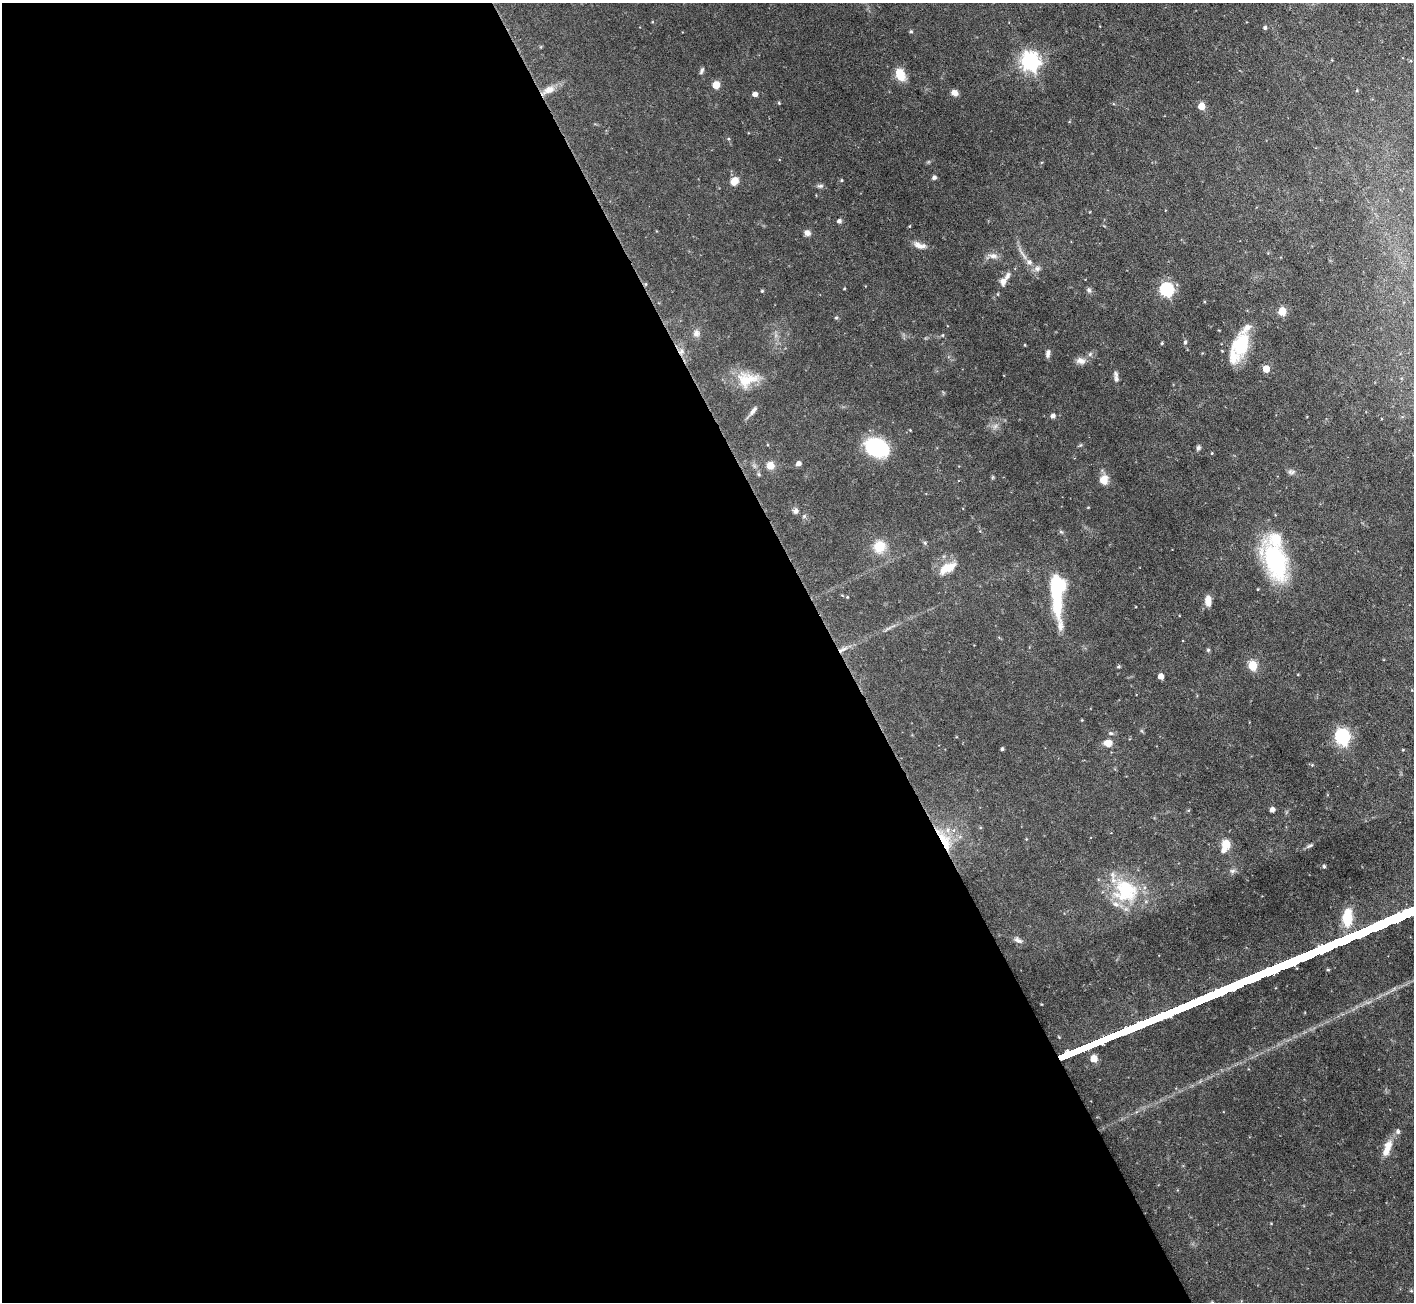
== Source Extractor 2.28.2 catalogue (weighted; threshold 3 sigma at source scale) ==
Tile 9 of 4 x 4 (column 1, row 3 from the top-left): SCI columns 1-1412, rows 1585-2884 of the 5647 x 5633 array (HDU 1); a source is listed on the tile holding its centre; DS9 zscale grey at full resolution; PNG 1416 x 1304 px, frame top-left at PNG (2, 3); no overlay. Shown black and unused: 59% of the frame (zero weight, under 3 of 6 exposures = <1% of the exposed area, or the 3 px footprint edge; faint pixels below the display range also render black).
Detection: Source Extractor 2.28.2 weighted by HDU 2 'WHT'; one run over the whole footprint, this tile lists its part. Background 0.0568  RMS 0.0038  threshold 0.0157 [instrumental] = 3 sigma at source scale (4.09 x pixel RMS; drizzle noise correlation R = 1.36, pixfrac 0.8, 0.05/0.05 arcsec/px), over >= 5 px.
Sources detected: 87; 7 inside a brighter listed object's ellipse — not listed separately; the other 80 listed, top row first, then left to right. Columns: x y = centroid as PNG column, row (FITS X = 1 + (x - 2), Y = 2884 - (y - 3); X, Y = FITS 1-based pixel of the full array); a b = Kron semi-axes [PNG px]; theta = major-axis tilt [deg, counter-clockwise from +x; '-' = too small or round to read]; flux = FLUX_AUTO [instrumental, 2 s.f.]
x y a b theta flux
1265 28 5 4 - 0.68
911 31 4 4 - 0.53
1030 61 7 7 - 160
701 71 9 4 63 0.68
900 75 14 10 -65 5.7
716 85 5 5 - 7.3
548 90 19 9 27 3.8
954 93 8 6 -22 1.9
755 94 5 4 - 1.6
779 103 4 3 - 0.32
1201 106 5 5 - 5.9
934 177 6 5 - 0.86
842 180 4 4 - 0.34
734 181 8 7 - 3.6
820 186 8 5 10 0.81
839 221 5 5 - 1.1
807 233 8 6 -16 1.4
920 246 15 7 -15 2.5
993 256 14 7 -11 1.8
1029 262 9 6 -18 1.4
1037 268 8 7 - 1.2
1003 281 11 8 77 1.9
844 289 4 3 - 0.23
1089 290 7 6 - 0.83
1166 290 6 6 - 52
762 291 4 4 - 0.41
1282 311 5 5 - 11
836 318 5 3 - 0.35
696 333 10 8 81 1.6
1185 342 5 5 - 0.51
1162 343 4 3 - 0.34
1241 344 26 17 75 15
681 351 9 5 63 1.1
1048 354 10 5 84 1.1
1090 354 6 5 - 0.71
1081 361 13 8 -12 2
1266 369 5 5 - 6.7
747 379 29 19 6 9
1116 379 10 7 -86 1.2
753 411 15 5 55 1.4
1053 416 5 5 - 1.3
995 426 7 4 71 0.86
877 447 21 15 -21 29
1198 448 7 6 - 0.7
798 464 5 5 - 1.6
770 465 9 9 - 2.8
1293 472 9 5 45 0.81
758 474 6 4 -70 0.45
1104 480 9 8 - 4.5
795 511 7 7 - 1
925 543 5 5 - 0.5
879 546 12 12 - 7.5
1275 561 39 19 -69 42
947 568 22 10 26 5.8
1059 589 39 12 85 40
842 595 6 3 -19 0.34
1208 601 11 6 -86 3.2
843 649 15 4 26 1.9
1208 650 5 5 - 0.48
1253 665 5 5 - 16
1118 667 4 4 - 0.52
1161 676 4 4 - 2.6
1111 733 6 5 - 0.5
1342 736 7 6 - 69
1108 743 10 7 -11 2.8
1002 749 3 3 - 0.6
1312 765 4 4 - 0.36
1272 810 4 4 - 1.8
944 840 36 13 -59 10
1226 844 5 5 - 13
1310 846 10 4 25 0.74
1224 851 6 5 - 1.4
1324 866 5 4 - 0.56
1125 889 36 29 -31 21
1347 918 19 10 87 9.5
1018 940 12 6 -22 1.4
1094 1058 5 5 - 5.3
1398 1132 7 6 - 0.84
1386 1151 20 8 83 3.9
1212 1302 4 4 - 0.32
Overlapping masked pixels (flux is a lower limit): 4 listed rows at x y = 548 90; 681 351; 843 649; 944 840
Isophote crosses this tile's border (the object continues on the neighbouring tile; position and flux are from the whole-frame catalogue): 1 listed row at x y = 1212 1302